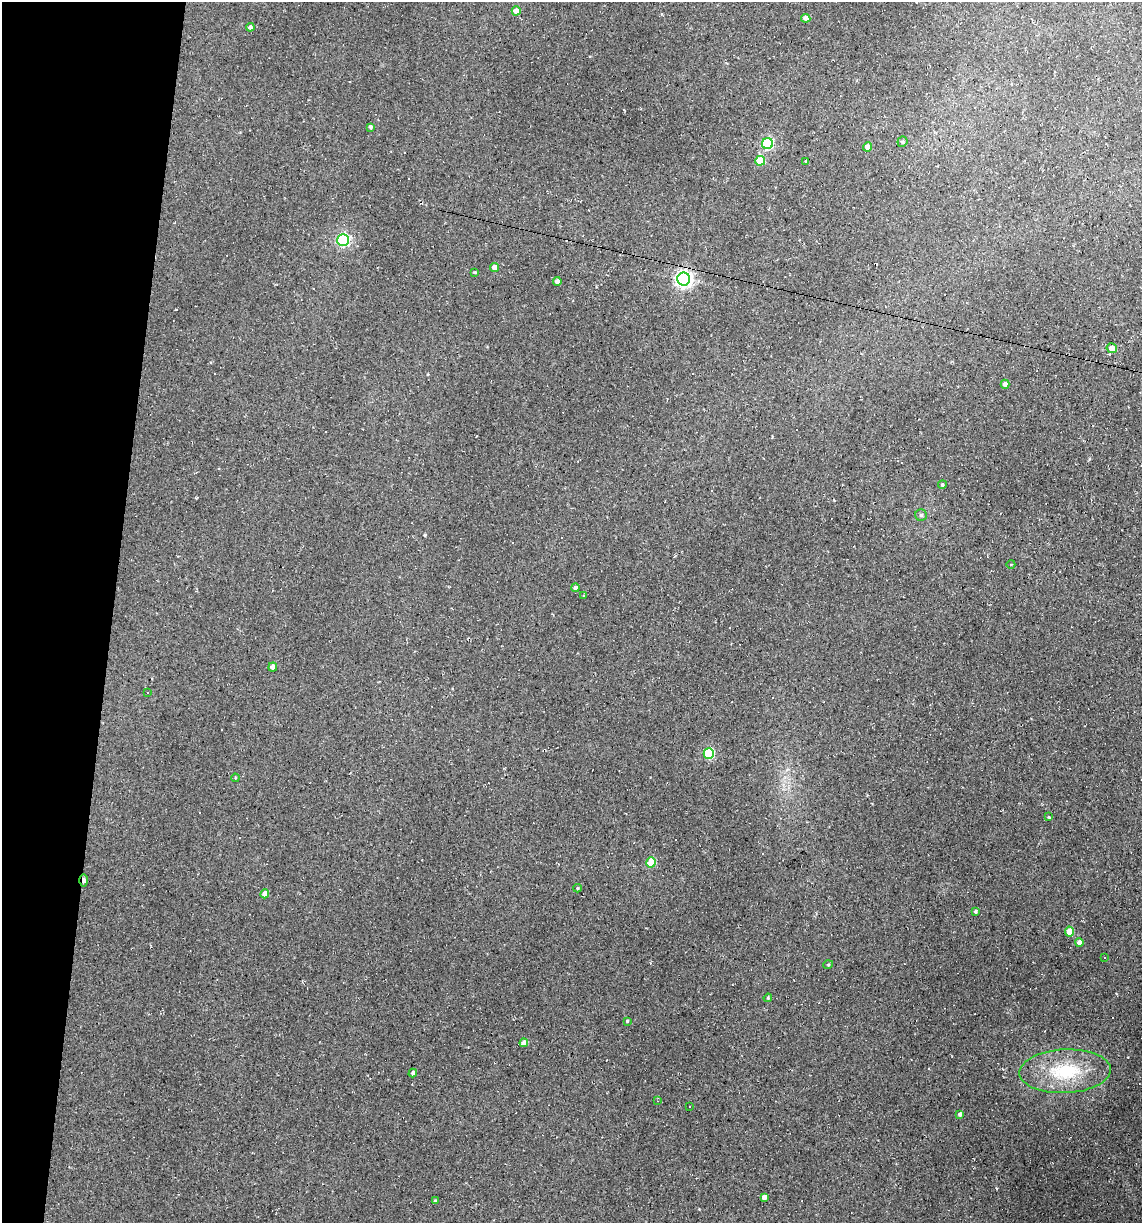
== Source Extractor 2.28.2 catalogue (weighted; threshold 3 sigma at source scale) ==
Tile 9 of 4 x 4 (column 1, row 3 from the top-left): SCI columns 231-1370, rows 1222-2442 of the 4904 x 4884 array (HDU 1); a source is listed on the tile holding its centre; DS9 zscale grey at full resolution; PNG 1144 x 1225 px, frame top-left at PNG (2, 2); each listed source drawn as its Kron ellipse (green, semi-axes under 4 px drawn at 4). Shown black and unused: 10% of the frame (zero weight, under 2 of 3 exposures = <1% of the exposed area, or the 3 px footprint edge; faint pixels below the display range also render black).
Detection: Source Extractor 2.28.2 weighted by HDU 2 'WHT'; one run over the whole footprint, this tile lists its part. Background 0.184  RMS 0.013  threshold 0.0603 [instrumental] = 3 sigma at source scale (4.5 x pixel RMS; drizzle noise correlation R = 1.50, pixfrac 1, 0.05/0.05 arcsec/px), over >= 5 px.
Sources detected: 68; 23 cosmic-ray / hot-pixel residue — neither listed nor drawn; the other 45 listed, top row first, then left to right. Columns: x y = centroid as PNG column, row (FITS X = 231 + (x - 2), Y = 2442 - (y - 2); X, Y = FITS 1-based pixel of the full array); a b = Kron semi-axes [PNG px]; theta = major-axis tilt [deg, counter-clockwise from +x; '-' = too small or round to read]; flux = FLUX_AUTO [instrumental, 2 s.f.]
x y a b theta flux
516 11 4 4 - 14
806 18 4 4 - 7.6
250 27 4 4 - 3.3
370 127 4 3 - 2.4
902 142 5 5 - 2.7
767 144 5 5 - 140
867 147 4 4 - 9.9
760 161 5 5 - 36
806 161 4 3 - 1.6
343 240 6 5 - 210
495 268 4 4 - 13
475 272 3 3 - 1.3
684 279 6 6 - 520
557 282 4 4 - 5.9
1112 348 5 5 - 12
1005 384 4 4 - 4.9
942 485 4 4 - 2
921 515 6 5 - 2.4
1011 564 4 3 - 1.1
576 588 4 4 - 6.1
584 595 4 3 - 1.1
273 667 4 4 - 9.8
147 692 2 2 - 1.1
709 753 5 5 - 110
235 778 4 3 - 1.1
1049 817 4 3 - 1.2
651 862 5 5 - 43
84 880 6 3 -89 8.6
577 888 4 4 - 1.4
265 894 4 4 - 10
975 911 3 3 - 2
1069 932 5 4 - 27
1079 942 4 4 - 7
1104 957 2 2 - 1.3
828 965 5 3 - 1
768 998 4 3 - 1.3
627 1021 3 3 - 1.4
524 1043 4 4 - 10
1065 1071 46 22 2 82
413 1073 4 4 - 3.9
658 1101 3 3 - 1.2
689 1107 2 2 - 1
960 1114 4 3 - 3.6
764 1197 4 4 - 5.1
435 1201 3 3 - 1.8
Overlapping masked pixels (flux is a lower limit): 2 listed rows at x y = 684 279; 84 880
Unlisted compact peaks at least as high as the median listed source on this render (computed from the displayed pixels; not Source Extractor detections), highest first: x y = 425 535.